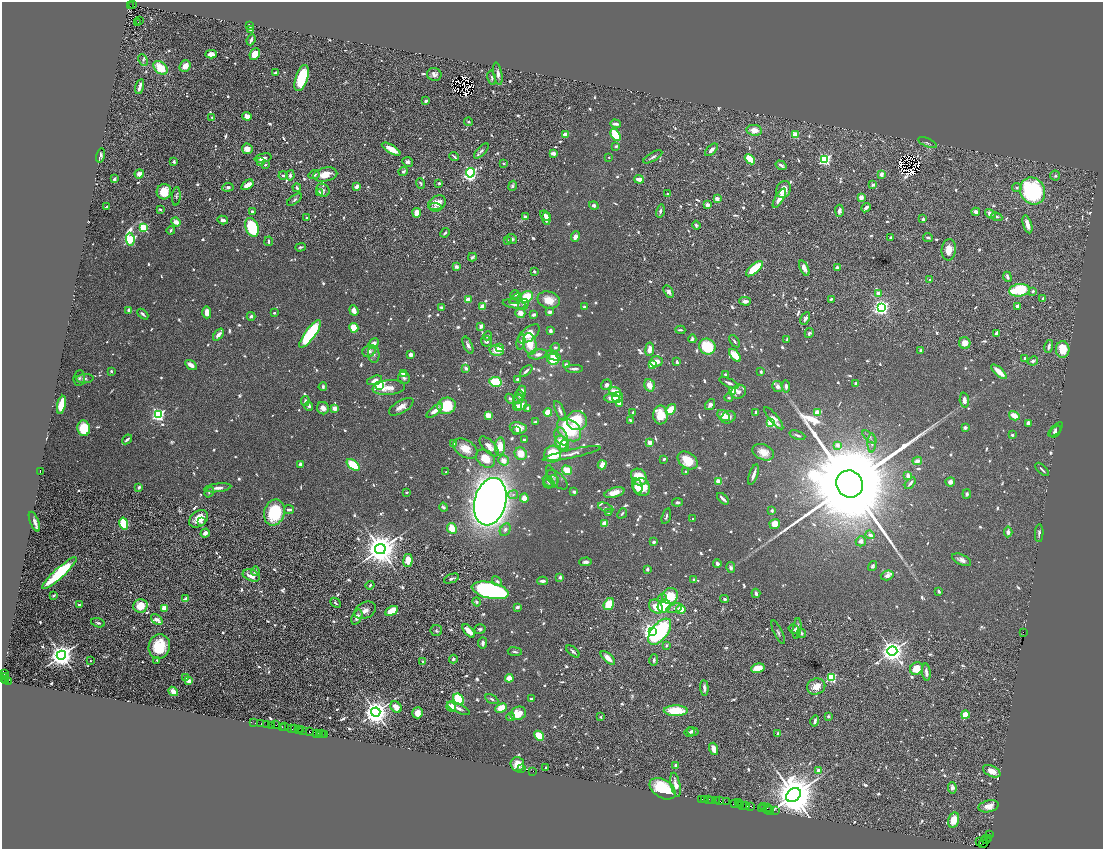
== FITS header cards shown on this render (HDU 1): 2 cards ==
NAXIS1  =                 2202
NAXIS2  =                 1693

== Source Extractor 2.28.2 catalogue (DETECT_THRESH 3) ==
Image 2202 x 1693 px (HDU 1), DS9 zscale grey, zoomed out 1/2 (1 PNG px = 2 x 2 image px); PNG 1105 x 851 px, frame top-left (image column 2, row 1693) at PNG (2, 2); each listed source drawn as its Kron ellipse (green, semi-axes under 4 px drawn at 4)
Background 1.34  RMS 0.037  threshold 0.11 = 3 sigma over >= 5 px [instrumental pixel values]
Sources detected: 1458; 112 cannot appear on this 1/2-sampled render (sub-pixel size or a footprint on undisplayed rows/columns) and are neither listed nor drawn; of the other 1346, the 500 brightest by FLUX_AUTO listed and drawn (846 fainter detections omitted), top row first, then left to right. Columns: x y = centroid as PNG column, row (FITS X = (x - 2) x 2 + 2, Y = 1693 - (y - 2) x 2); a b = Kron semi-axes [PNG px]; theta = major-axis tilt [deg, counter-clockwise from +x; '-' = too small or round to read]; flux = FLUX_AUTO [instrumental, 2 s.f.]
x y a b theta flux
132 5 3 1 - 430
130 6 3 1 - 380
140 21 2 2 - 21
138 22 2 1 - 24
250 25 4 3 - 14
251 30 4 3 - 57
251 40 5 2 - 31
211 54 6 4 3 56
255 54 6 5 - 130
143 60 6 4 -63 15
185 66 6 5 - 89
160 68 8 5 -42 210
275 73 4 3 - 14
434 74 7 6 - 39
498 74 11 4 -81 45
302 78 13 6 72 450
492 78 7 3 -79 15
140 87 8 2 76 40
426 101 3 3 - 33
247 116 5 4 - 55
212 117 3 3 - 15
468 122 4 3 - 15
615 124 5 3 - 34
754 130 8 5 -7 100
565 134 4 3 - 61
616 135 7 4 -57 360
795 135 3 3 - 370
927 143 10 3 -23 18
616 146 4 4 - 15
247 149 5 5 - 72
391 149 10 4 -30 140
711 150 8 3 43 35
481 151 9 4 47 23
553 153 3 3 - 57
101 155 7 4 77 22
454 156 5 2 - 15
609 157 2 2 - 19
653 157 11 3 30 26
263 158 8 3 13 44
750 159 6 3 -42 220
825 159 3 3 - 1500
260 161 4 3 - 27
174 162 3 3 - 17
408 162 5 5 - 27
503 163 2 2 - 17
265 165 3 2 - 15
781 165 6 2 -32 21
403 171 5 3 - 20
470 173 5 4 - 1800
139 174 4 4 - 62
881 174 4 3 - 45
283 175 4 3 - 17
290 175 5 3 - 27
314 175 5 3 - 24
325 175 12 7 12 120
1055 176 5 5 - 18
114 179 4 3 - 28
639 179 5 3 - 77
421 183 5 3 - 15
439 183 3 2 - 25
247 185 7 3 35 76
873 185 3 3 - 24
357 186 4 3 - 55
513 186 5 3 - 16
228 187 6 4 6 22
1017 187 4 4 - 15
297 188 4 2 - 21
783 189 8 7 - 99
323 190 7 6 - 21
1033 191 14 12 -59 1100
164 192 8 7 - 200
319 192 3 3 - 37
668 194 3 2 - 24
176 196 9 4 85 17
861 197 3 3 - 63
779 198 11 3 59 100
717 199 3 3 - 72
294 200 8 4 37 19
437 203 9 7 24 110
594 205 5 4 - 24
707 205 4 4 - 35
106 207 3 2 - 16
435 207 6 3 -8 16
866 208 5 3 - 31
160 210 3 2 - 15
252 211 3 2 - 17
660 211 6 3 74 28
839 211 6 4 -89 31
976 212 4 4 - 45
417 213 5 4 - 100
990 214 6 3 -37 40
545 215 6 3 -39 51
525 217 4 3 - 24
997 217 6 3 -27 14
307 218 3 2 - 15
546 219 6 3 -83 60
923 219 2 2 - 18
223 220 5 3 - 31
176 222 5 4 - 67
1027 224 9 3 -73 55
696 225 4 3 - 15
144 227 3 3 - 630
252 227 9 6 -70 440
171 230 4 2 - 15
445 233 5 2 - 14
575 237 5 3 - 45
890 238 3 2 - 16
928 238 5 3 - 15
130 239 6 4 -84 1100
512 239 5 5 - 18
507 240 3 3 - 17
269 241 4 2 - 17
300 247 5 3 - 15
949 250 10 7 85 94
472 257 4 3 - 16
456 267 3 3 - 41
837 267 2 2 - 53
804 268 8 4 -65 58
754 269 10 4 40 320
534 272 3 3 - 25
1007 277 5 3 - 21
930 280 2 2 - 20
1019 290 10 6 8 470
669 291 7 4 -58 33
1033 291 3 3 - 18
878 293 2 2 - 120
515 295 4 3 - 26
526 297 7 5 38 240
468 299 2 2 - 200
516 299 7 4 38 18
831 299 2 2 - 26
1043 299 4 3 - 17
549 300 11 8 -13 120
745 301 6 3 0 42
514 304 12 4 -9 56
523 304 6 5 - 20
1018 306 3 3 - 38
441 307 4 3 - 26
482 307 3 3 - 100
584 307 4 3 - 21
881 307 4 4 - 3600
129 310 4 3 - 40
354 311 5 4 - 69
207 312 6 4 -88 88
550 312 3 3 - 36
274 313 2 2 - 21
520 313 5 5 - 78
143 314 6 2 -43 20
534 315 3 2 - 42
251 316 4 3 - 22
805 318 7 4 62 26
481 326 3 2 - 45
354 328 5 4 - 240
680 330 5 2 - 16
550 331 3 3 - 34
809 333 5 4 - 25
997 333 4 3 - 34
310 334 16 5 53 830
529 334 13 6 38 140
218 335 7 3 51 55
487 336 4 3 - 19
692 339 4 3 - 30
787 340 3 2 - 22
486 341 5 5 - 30
734 341 7 2 -53 15
521 342 8 4 78 23
373 343 6 3 47 72
965 343 6 5 - 98
530 344 11 6 -79 170
468 345 9 4 -65 33
555 347 5 4 - 18
707 347 8 7 - 330
1049 347 6 3 78 28
500 348 4 3 - 56
650 349 7 4 83 60
1063 349 8 7 - 190
497 350 7 5 -9 120
921 350 4 3 - 23
369 351 7 5 28 41
374 354 8 5 -84 30
538 354 9 5 9 46
410 355 3 3 - 42
735 355 8 4 -49 120
554 356 7 4 -24 57
553 359 6 5 - 190
1025 359 4 3 - 38
656 361 6 5 - 56
1033 361 5 3 - 20
677 362 4 2 - 21
652 364 3 2 - 290
191 365 6 3 -33 41
566 365 4 3 - 40
466 368 3 3 - 38
574 369 9 3 0 27
111 371 2 2 - 33
526 371 7 3 42 30
761 372 3 3 - 17
999 372 10 3 -43 110
403 373 4 2 - 49
725 374 2 2 - 18
79 378 8 6 82 22
404 378 6 6 - 23
85 379 8 4 4 20
375 380 8 4 17 60
518 380 3 3 - 26
495 382 6 5 - 270
729 383 10 3 -24 29
856 383 3 3 - 34
606 385 6 4 56 34
650 385 6 5 - 83
379 386 3 3 - 1200
777 386 5 5 - 38
786 386 6 4 -83 30
323 387 4 3 - 15
389 387 16 7 6 89
522 390 5 4 - 32
615 392 6 4 -22 140
733 392 3 3 - 400
739 392 8 6 30 35
520 395 5 4 - 36
617 397 5 5 - 62
612 398 7 5 1 72
729 398 4 3 - 16
510 399 5 4 - 18
518 399 5 4 - 23
964 400 7 4 -87 50
305 401 5 4 - 25
619 403 3 3 - 61
61 405 9 4 76 330
521 405 6 5 - 61
710 405 6 4 54 32
309 406 5 4 - 26
446 406 9 8 - 350
401 407 14 6 30 64
517 407 4 3 - 32
323 408 6 6 - 47
335 408 4 3 - 76
528 408 3 3 - 22
671 410 6 4 52 190
435 411 10 4 38 73
560 411 11 3 -65 37
548 412 4 3 - 140
755 412 4 2 - 19
818 412 4 3 - 120
633 413 3 2 - 28
158 414 3 3 - 2100
488 415 4 3 - 83
660 415 9 7 -88 180
723 415 7 4 -37 110
1014 416 5 3 - 110
728 417 7 6 - 43
774 418 14 4 -51 59
631 420 4 3 - 22
577 421 10 9 - 310
535 422 4 2 - 15
771 423 3 3 - 590
1028 423 3 3 - 43
84 428 8 6 -83 280
518 428 8 6 -12 85
965 428 3 3 - 26
1056 429 9 3 44 23
517 430 3 2 - 16
569 430 13 9 -41 470
1056 431 6 3 51 17
797 435 8 2 -20 17
1012 435 3 3 - 17
561 436 9 6 -65 37
869 437 8 3 -41 17
127 439 5 2 - 29
524 440 3 2 - 16
650 442 2 2 - 170
561 443 7 6 - 200
872 443 9 4 89 25
454 444 4 3 - 41
564 445 5 4 - 36
837 445 4 3 - 60
489 446 12 5 -46 58
500 446 9 5 87 120
465 449 13 8 -31 120
763 452 11 7 -25 100
521 454 6 6 - 120
553 454 8 8 - 360
572 454 29 4 12 49
485 459 10 8 -42 140
664 459 3 2 - 19
503 460 5 5 - 66
688 460 11 7 -34 210
917 461 5 3 - 60
301 464 3 3 - 42
353 465 7 4 -40 250
602 465 4 3 - 100
1042 469 8 2 -45 18
567 470 5 4 - 170
40 471 2 1 - 240
686 471 3 2 - 15
446 472 2 2 - 15
753 475 11 3 71 47
908 475 3 3 - 49
552 476 11 4 -68 16
639 477 9 7 -51 240
557 480 13 6 -41 29
718 481 3 2 - 260
549 482 7 4 -38 23
551 482 8 5 32 33
950 482 5 4 - 38
910 483 7 3 51 29
850 484 14 13 - 330000
637 486 8 5 -73 94
139 487 3 2 - 32
642 487 9 8 - 160
218 488 14 3 7 50
209 492 5 4 - 14
407 492 3 2 - 16
574 492 2 2 - 40
614 493 10 4 16 91
967 494 5 4 - 19
513 495 5 4 - 15
524 498 4 4 - 76
723 499 7 2 -43 35
490 502 24 15 76 12000
677 502 5 3 - 20
443 507 4 2 - 17
606 508 8 3 -25 16
289 510 5 3 - 31
772 510 3 3 - 20
274 512 13 10 75 500
608 512 3 3 - 22
622 513 6 3 48 17
666 516 8 3 73 19
199 519 10 7 39 140
693 519 3 3 - 15
34 522 10 3 -68 40
201 522 2 2 - 15
605 523 4 3 - 100
124 524 6 4 -77 520
775 524 5 5 - 100
452 528 5 4 - 140
505 529 7 5 61 28
1008 532 5 3 - 40
205 533 5 3 - 54
1039 533 9 3 86 24
870 535 4 3 - 31
861 541 5 5 - 40
654 542 3 3 - 19
380 549 5 5 - 25000
408 560 6 4 84 110
962 560 10 5 -25 43
585 562 6 4 2 28
717 564 4 3 - 36
872 566 5 4 - 14
731 568 5 4 - 25
647 569 4 3 - 18
255 571 5 3 - 17
59 573 23 5 42 710
251 575 9 5 -19 90
887 575 6 4 16 36
560 577 2 2 - 67
451 579 8 3 22 21
694 579 3 3 - 14
497 581 5 4 - 26
542 581 5 3 - 33
370 585 4 3 - 15
490 590 19 8 -12 2100
939 591 3 2 - 23
756 593 4 2 - 23
54 595 4 3 - 14
670 596 8 7 - 220
186 599 4 3 - 37
662 599 4 4 - 26
725 599 4 3 - 19
477 602 4 3 - 18
335 603 6 3 -44 15
609 604 6 4 58 200
79 605 2 2 - 52
140 606 7 6 - 150
664 606 7 6 - 280
517 607 4 3 - 25
656 607 8 6 -48 120
164 608 4 3 - 72
674 608 8 4 16 26
365 610 11 8 27 51
681 610 4 4 - 170
391 611 7 4 28 190
357 617 8 5 65 62
157 620 6 3 -40 55
98 623 7 3 -16 19
797 628 10 4 83 50
480 629 6 5 - 18
794 629 5 3 - 19
436 631 6 5 - 17
469 631 8 4 -50 120
652 631 3 3 - 4700
660 632 15 8 51 1400
778 632 13 4 -65 22
1023 632 3 2 - 190
801 633 5 3 - 23
483 643 5 3 - 32
666 645 3 3 - 16
159 647 12 10 76 310
573 651 8 3 -41 22
892 651 5 5 - 9500
515 652 7 3 -6 17
61 655 5 4 - 11000
608 658 9 4 -42 87
453 659 4 3 - 18
157 660 3 3 - 14
654 660 6 3 76 17
90 661 2 2 - 15
423 662 3 3 - 17
758 668 7 4 14 160
916 668 7 5 42 180
926 672 9 3 -84 45
3 673 3 2 - 290
2 676 3 2 - 510
5 677 4 1 - 200
186 678 3 3 - 25
509 678 4 4 - 110
831 678 3 3 - 800
4 679 4 1 - 340
6 681 3 1 - 50
8 681 2 2 - 100
189 681 3 3 - 73
816 686 9 8 - 130
704 688 8 3 -85 33
173 691 5 4 - 42
459 699 6 5 - 420
492 699 7 3 -30 18
531 699 2 2 - 23
396 707 6 5 - 100
451 707 5 4 - 120
459 708 12 4 -26 41
501 708 6 4 26 150
676 711 12 5 -1 280
376 712 4 4 - 12000
418 713 5 5 - 75
518 713 8 6 24 140
965 715 4 4 - 160
828 716 2 2 - 49
511 717 4 4 - 23
601 717 2 2 - 24
815 721 6 2 74 27
254 722 2 1 - 180
261 724 3 1 - 170
267 725 2 1 - 400
271 725 2 1 - 150
276 725 2 1 - 300
282 727 2 2 - 410
285 727 3 2 - 860
291 729 4 1 - 570
295 729 3 1 - 430
299 729 2 1 - 220
301 730 2 1 - 270
303 730 2 1 - 120
692 731 6 4 -11 20
310 732 2 1 - 140
689 732 5 5 - 16
316 733 3 1 - 160
319 734 3 1 - 180
322 734 2 1 - 160
777 734 4 3 - 18
324 735 2 1 - 130
539 736 6 4 -47 190
713 749 6 4 -73 84
517 764 7 7 - 80
676 765 3 3 - 26
546 768 2 2 - 25
521 769 2 1 - 68
819 770 2 2 - 160
532 771 3 1 - 48
992 771 9 5 -27 65
676 785 12 4 -78 72
952 788 6 4 -81 39
663 789 14 9 -33 490
794 795 8 6 40 54000
702 799 2 1 - 40
704 799 2 1 - 130
709 799 3 1 - 48
712 800 2 1 - 88
716 801 2 1 - 180
720 801 3 1 - 180
726 802 3 1 - 130
739 803 3 1 - 260
734 804 3 3 - 530
740 804 2 1 - 330
742 806 5 1 - 440
746 806 3 3 - 470
751 806 4 2 - 340
989 806 10 6 13 84
763 807 2 1 - 170
767 808 2 1 - 46
761 809 3 2 - 150
768 810 3 1 - 240
770 810 2 1 - 140
775 810 3 1 - 310
954 820 8 5 75 130
989 835 3 2 - 240
989 838 3 3 - 310
986 839 4 1 - 320
980 842 4 3 - 430
983 842 6 3 74 800
At the frame edge (FLAGS 8, measured only in part): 1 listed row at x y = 2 676
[846 fainter detections neither listed nor drawn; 112 sub-pixel or undisplayed-footprint detections neither listed nor drawn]